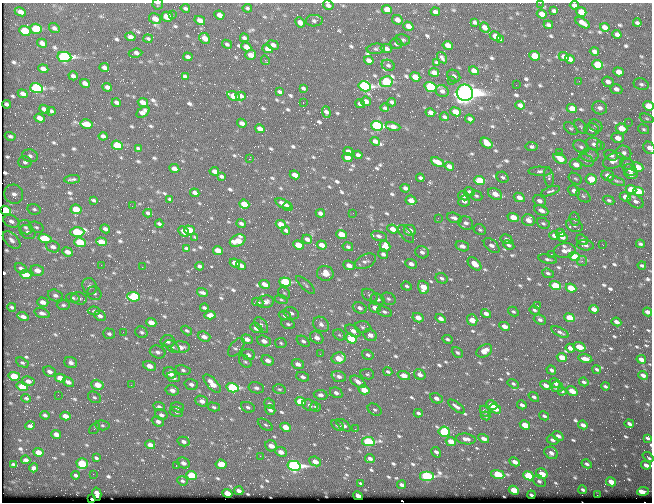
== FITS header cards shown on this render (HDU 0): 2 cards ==
NAXIS1  =                  650 / Width of table row in bytes
NAXIS2  =                  500 / Number of rows in table

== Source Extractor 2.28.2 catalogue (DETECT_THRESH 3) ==
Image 650 x 500 px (HDU 0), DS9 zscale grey, 1 PNG px = 1 image px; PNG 654 x 504 px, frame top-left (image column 1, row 500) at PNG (2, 3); each listed source drawn as its Kron ellipse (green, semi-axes under 4 px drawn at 4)
Background 360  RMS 1.4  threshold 4.29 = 3 sigma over >= 5 px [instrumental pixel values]
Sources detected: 770; of the 770, the 500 brightest by FLUX_AUTO listed and drawn (270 fainter detections omitted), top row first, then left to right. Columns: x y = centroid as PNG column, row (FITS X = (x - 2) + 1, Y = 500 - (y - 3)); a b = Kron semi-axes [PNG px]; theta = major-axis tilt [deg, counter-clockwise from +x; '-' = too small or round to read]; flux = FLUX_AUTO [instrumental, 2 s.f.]
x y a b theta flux
540 3 2 2 - 370
158 4 6 5 - 160
328 5 5 4 - 340
574 5 4 4 - 330
185 8 5 3 - 180
247 8 5 4 - 160
387 10 5 4 - 1300
554 11 4 3 - 200
20 12 6 4 -25 450
435 12 5 4 - 300
581 12 5 4 - 1400
172 14 3 2 - 460
542 14 5 4 - 730
219 15 5 4 - 610
167 17 6 5 - 2700
155 19 6 5 - 980
200 20 5 4 - 720
397 20 5 4 - 610
314 21 8 5 3 240
300 22 5 4 - 530
474 22 4 3 - 170
582 23 8 4 -31 550
637 23 4 3 - 170
548 25 4 3 - 250
408 26 5 4 - 880
485 27 5 4 - 510
605 27 5 4 - 650
54 28 5 4 - 260
36 29 6 5 - 4800
25 31 6 4 -24 3500
617 34 4 4 - 350
495 36 6 4 -28 860
130 37 5 4 - 330
205 38 6 5 - 890
244 38 4 3 - 230
148 39 4 4 - 160
403 40 7 5 -10 200
500 40 4 3 - 200
42 43 5 4 - 510
227 44 5 4 - 170
396 44 6 5 - 210
273 45 6 4 -24 360
448 45 5 4 - 840
246 47 5 4 - 790
386 48 6 4 -12 370
268 49 5 4 - 830
376 49 9 5 6 220
594 51 4 4 - 330
136 53 7 4 6 370
251 55 5 5 - 780
535 56 5 4 - 2900
64 57 7 5 -8 28000
188 57 5 4 - 280
564 57 5 4 - 490
442 58 6 4 -56 250
570 59 5 4 - 410
265 60 5 2 - 290
369 60 5 4 - 530
436 62 4 3 - 170
388 65 7 5 -25 210
598 65 5 4 - 4800
104 68 5 4 - 360
43 69 5 4 - 560
474 71 5 4 - 670
434 72 5 4 - 670
618 72 5 4 - 900
73 76 5 3 - 290
185 76 4 3 - 530
454 76 7 5 -42 310
415 77 5 4 - 1200
451 80 2 2 - 990
579 81 3 2 - 170
386 82 6 5 - 9500
608 82 6 5 - 460
85 83 5 4 - 460
641 84 7 5 -18 280
516 85 2 2 - 260
365 86 6 5 - 23000
107 87 5 4 - 370
431 87 6 5 - 11000
36 88 6 5 - 13000
303 88 4 3 - 160
616 89 6 5 - 420
442 91 7 5 -32 350
279 92 4 3 - 170
465 93 8 8 - 120000
23 94 5 4 - 510
234 96 7 4 -26 2000
241 96 5 4 - 370
366 101 5 4 - 480
116 102 5 3 - 290
392 102 4 3 - 250
143 103 5 4 - 660
303 103 3 2 - 550
7 104 4 3 - 250
360 104 5 3 - 410
520 105 5 4 - 510
648 106 5 4 - 1800
385 108 4 4 - 160
600 108 7 6 - 440
44 109 5 4 - 410
572 109 5 4 - 1500
51 111 4 3 - 220
143 112 7 4 34 570
326 112 6 4 -71 340
430 112 5 4 - 410
455 112 5 4 - 1400
444 117 4 3 - 220
40 118 5 4 - 620
647 118 7 4 -20 160
470 119 5 4 - 300
628 122 2 2 - 360
242 123 5 3 - 330
87 124 6 4 -12 1900
377 126 6 4 -19 21000
393 126 7 4 -12 760
581 126 8 5 -49 180
596 126 7 5 -37 200
571 128 8 5 -43 180
621 128 6 5 - 1600
260 129 5 4 - 610
592 129 7 6 - 450
643 129 6 4 -30 160
10 136 5 4 - 230
103 136 4 3 - 310
618 138 6 5 - 740
375 141 5 4 - 410
487 143 7 4 -36 1300
594 144 8 6 -17 370
117 145 5 4 - 3500
601 146 4 4 - 160
532 147 6 4 -8 230
581 147 8 6 -28 280
138 148 4 3 - 190
649 148 6 5 - 420
348 151 5 4 - 310
559 152 2 2 - 380
624 153 7 6 - 310
358 155 4 3 - 310
590 155 9 6 -6 330
611 155 7 5 -21 360
30 156 8 6 -12 290
347 157 5 4 - 1000
249 159 3 2 - 1200
560 159 7 4 -32 1600
586 161 8 5 -35 260
613 161 11 7 26 550
25 162 6 6 - 270
437 162 7 4 -25 1200
576 164 6 5 - 730
627 164 7 5 -24 200
449 166 5 4 - 570
638 167 6 4 -25 1300
174 169 5 4 - 720
630 170 7 5 -24 540
214 171 5 4 - 420
540 171 12 4 -1 290
631 174 6 4 -12 470
295 175 5 4 - 640
608 175 6 5 - 800
221 176 4 3 - 200
503 177 6 5 - 200
549 177 10 4 -82 240
420 178 4 3 - 210
72 179 8 3 5 200
575 179 7 5 -32 190
591 179 5 5 - 2200
480 180 5 4 - 3600
616 181 9 4 -23 190
405 188 5 4 - 300
631 190 5 4 - 2300
550 191 10 4 20 330
574 191 6 5 - 510
469 192 6 4 -10 210
638 192 5 4 - 2600
195 193 5 4 - 410
14 194 10 9 - 610
495 194 7 5 -29 1000
463 196 6 4 -25 360
476 196 6 5 - 160
583 196 8 5 -41 200
519 197 6 4 -29 710
625 197 5 4 - 590
170 199 4 3 - 160
93 200 4 3 - 160
411 200 5 4 - 760
609 200 6 4 -27 160
464 201 6 5 - 330
539 201 6 5 - 350
636 201 9 6 -32 400
244 204 5 4 - 1600
283 204 8 3 -23 510
132 206 2 2 - 190
288 207 5 3 - 300
34 209 7 5 -12 210
76 209 5 4 - 2600
6 210 5 4 - 4700
541 210 7 5 -24 510
148 213 4 3 - 210
320 213 5 4 - 340
353 213 2 2 - 190
513 217 5 4 - 1200
438 218 3 2 - 190
454 218 7 5 -20 390
575 219 7 5 -83 220
528 220 6 6 - 780
11 221 8 6 -24 410
241 223 4 3 - 190
466 223 8 6 -32 450
543 223 6 5 - 180
159 224 4 3 - 190
281 224 5 4 - 970
574 225 9 6 -25 260
25 227 8 6 -50 290
36 227 7 5 -20 190
105 229 5 3 - 310
393 229 5 4 - 830
189 230 6 4 -17 2500
286 230 4 3 - 210
410 230 6 5 - 710
480 230 6 5 - 180
183 231 6 3 -46 440
28 232 8 6 -31 340
77 232 7 5 1 6900
560 233 4 3 - 360
341 234 5 4 - 1800
406 234 11 5 -49 280
379 236 8 5 -13 330
555 236 5 4 - 670
562 237 5 4 - 460
195 238 3 2 - 320
45 239 6 4 -13 3700
307 239 5 4 - 360
506 239 6 4 -28 280
12 240 10 6 -43 400
582 240 6 5 - 320
238 241 8 5 27 1800
80 242 6 4 -20 4700
101 242 5 4 - 1800
640 244 4 3 - 180
298 245 5 4 - 2200
322 245 5 4 - 800
509 245 6 4 -28 220
585 245 8 5 -6 350
603 245 2 2 - 460
385 246 5 5 - 1200
462 246 7 5 -16 470
492 246 9 5 -42 410
53 247 7 5 -20 370
348 247 5 4 - 190
187 248 4 3 - 190
218 250 5 4 - 1400
565 251 11 7 6 700
67 252 6 4 -26 640
422 252 7 6 - 330
383 254 5 4 - 270
551 254 2 2 - 1100
574 256 6 4 -20 2400
547 259 9 4 -13 210
365 261 11 7 27 330
582 261 5 5 - 200
235 263 5 3 - 780
411 264 6 4 -23 380
475 264 8 5 -43 970
101 265 2 2 - 330
241 265 5 3 - 450
349 265 6 4 -24 660
642 265 4 3 - 180
200 266 4 3 - 220
142 267 2 2 - 220
21 268 6 4 -26 290
37 270 7 5 -19 750
325 273 8 7 - 1000
548 273 6 4 -20 210
26 275 6 4 -20 2700
442 278 6 5 - 220
285 282 6 4 -20 8700
264 284 5 4 - 690
306 285 12 4 -43 240
90 286 8 7 - 330
407 286 5 4 - 190
555 286 5 4 - 4400
423 287 6 5 - 1600
571 288 5 4 - 2400
202 292 6 3 -16 250
94 293 7 6 - 260
284 293 7 5 -44 160
55 295 8 5 -16 310
370 295 8 5 -32 250
134 297 6 5 - 5400
73 298 7 4 -16 170
79 298 8 6 -15 290
378 299 7 5 -20 300
388 299 7 5 -29 250
281 300 6 4 -19 160
43 302 6 4 -19 490
258 302 6 4 -11 240
266 302 8 6 10 530
63 305 6 4 -1 180
538 306 3 2 - 480
12 307 4 3 - 190
204 308 4 3 - 190
360 308 7 5 -26 360
375 308 6 5 - 660
594 309 5 4 - 590
534 310 5 4 - 160
94 311 6 4 -4 170
513 311 6 4 -30 170
384 312 8 5 -23 220
647 312 5 3 - 430
42 313 8 4 -17 360
291 313 8 5 -24 350
486 313 5 4 - 420
210 315 5 4 - 520
285 315 6 4 -20 300
100 316 6 5 - 310
23 317 5 4 - 460
418 318 6 4 -27 930
441 318 5 4 - 510
570 318 5 4 - 3100
472 320 5 5 - 1300
540 320 6 5 - 280
151 322 5 4 - 870
616 322 5 3 - 430
288 324 7 4 -16 210
321 324 8 6 -41 440
261 325 9 5 -54 260
504 326 5 4 - 630
362 327 8 6 -4 240
256 328 6 4 -28 590
187 331 6 4 -31 160
353 331 8 5 -35 590
123 332 2 2 - 400
141 332 6 5 - 200
560 332 9 4 -28 250
109 334 6 5 - 200
339 335 6 5 - 170
370 335 7 5 -28 560
204 337 6 5 - 530
317 338 7 5 -34 530
247 339 6 4 -21 500
351 339 6 4 -35 4000
447 339 5 4 - 180
168 341 7 6 - 310
264 341 7 5 -23 540
303 341 7 4 -34 260
281 343 6 5 - 160
172 347 8 5 -35 260
181 347 9 6 -2 630
236 347 11 6 51 300
579 347 6 4 -18 1700
570 348 5 3 - 580
484 351 8 6 31 980
158 352 8 6 -21 350
457 353 6 4 -40 190
320 354 3 2 - 190
248 355 7 5 -22 310
368 355 6 4 -30 240
562 357 5 4 - 1600
339 358 7 5 10 1700
585 359 7 4 -14 650
641 359 5 3 - 570
268 360 6 5 - 560
71 362 6 5 - 330
245 362 7 5 -47 210
22 363 6 4 -29 180
298 364 6 5 - 520
149 366 6 4 -20 860
597 369 4 3 - 160
183 370 7 5 -10 230
551 370 5 3 - 240
49 371 6 5 - 360
388 372 4 3 - 170
170 373 7 5 -25 640
367 374 7 5 -12 170
420 374 6 5 - 420
643 375 5 3 - 530
14 376 5 4 - 3300
339 376 7 5 -20 400
404 376 6 4 -18 1200
173 377 7 5 -20 470
303 377 6 4 -19 280
60 378 5 4 - 1500
28 381 6 5 - 570
68 382 6 4 -32 400
358 382 8 5 -33 660
584 382 5 3 - 200
555 383 5 4 - 260
191 384 7 5 -17 330
212 384 11 5 -48 1500
513 384 6 4 -32 170
97 385 6 5 - 1400
131 385 2 2 - 200
546 385 5 4 - 550
22 386 5 4 - 1900
605 386 4 3 - 170
557 387 6 5 - 350
233 388 6 4 -16 12000
256 388 8 5 -13 280
279 389 6 5 - 170
172 390 6 5 - 450
364 390 5 4 - 1700
562 391 4 3 - 200
572 391 6 4 -34 1200
336 393 6 5 - 340
58 395 2 2 - 350
321 395 7 5 -8 300
94 397 7 5 -29 190
534 397 6 4 -38 230
26 398 5 4 - 170
436 398 6 5 - 400
202 401 6 5 - 540
300 401 5 4 - 3000
269 404 6 4 -40 180
310 405 8 5 -23 330
492 405 6 4 -30 2200
522 405 5 3 - 350
159 407 6 4 -21 250
177 407 6 5 - 340
214 407 6 4 -14 180
248 407 7 5 -22 250
316 407 5 4 - 200
456 407 10 4 -36 380
495 409 6 4 -33 710
270 410 5 4 - 260
375 410 7 5 -36 200
485 411 6 4 -47 350
176 412 7 5 -17 180
418 413 4 3 - 190
45 415 5 4 - 210
161 415 6 5 - 300
65 416 5 4 - 740
486 416 5 4 - 180
544 416 5 3 - 190
158 421 6 5 - 340
629 424 5 3 - 300
102 425 7 5 -7 170
265 425 8 4 -33 180
337 425 7 4 -34 180
344 425 8 4 -39 390
525 425 5 4 - 1900
583 425 5 3 - 440
30 426 5 4 - 280
286 427 5 4 - 1300
94 428 6 3 49 200
355 429 3 3 - 160
444 432 6 5 - 6200
56 434 5 4 - 650
558 436 6 4 -32 340
484 438 5 4 - 500
648 438 4 3 - 180
466 439 9 5 -8 500
552 440 6 4 -27 280
184 441 6 4 -16 290
451 441 5 4 - 1400
368 442 6 4 -10 8700
150 445 5 4 - 810
271 446 6 5 - 950
39 452 5 4 - 1300
281 452 6 4 -23 660
436 452 6 3 -59 320
551 453 7 5 -35 460
260 456 2 2 - 650
648 457 6 3 -42 230
96 458 4 3 - 160
370 458 5 4 - 370
26 460 5 4 - 290
315 461 6 4 -25 830
515 462 5 4 - 560
183 463 7 5 -25 370
13 464 4 3 - 170
82 464 5 5 - 4300
221 464 5 4 - 1400
587 464 5 3 - 230
646 465 5 3 - 480
176 466 3 2 - 210
294 466 7 5 -13 33000
34 468 4 4 - 230
93 474 2 2 - 250
498 474 7 4 -12 5500
542 474 6 5 - 1900
76 475 4 3 - 200
192 475 5 4 - 3400
427 476 7 5 0 13000
529 476 6 4 -24 7900
182 481 5 4 - 160
539 481 7 5 -36 240
611 482 5 4 - 1900
361 483 4 3 - 170
402 485 4 3 - 290
514 490 5 4 - 2000
583 490 4 3 - 200
239 491 4 3 - 320
643 491 6 3 6 3100
227 493 5 4 - 1500
97 494 7 4 -77 400
531 495 4 3 - 230
597 495 2 2 - 290
358 496 5 3 - 1000
92 499 3 2 - 180
At the frame edge (FLAGS 8, measured only in part): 8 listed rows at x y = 540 3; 158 4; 328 5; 574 5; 648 106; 649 148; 6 210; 648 457
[270 fainter detections neither listed nor drawn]